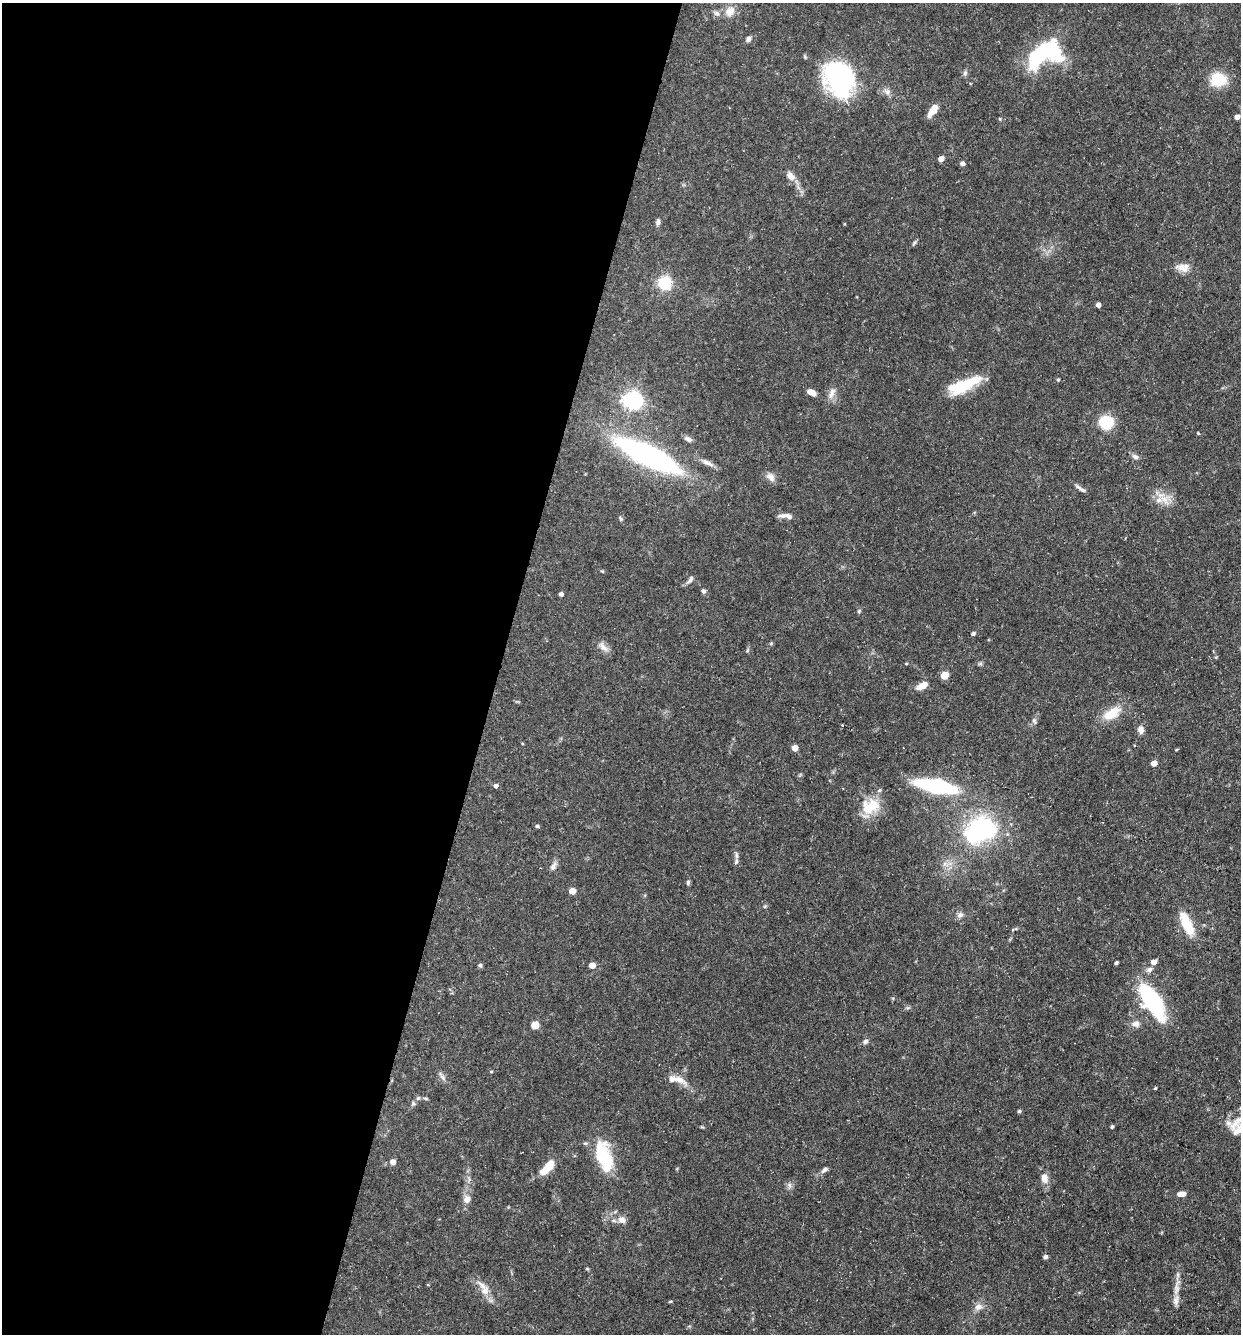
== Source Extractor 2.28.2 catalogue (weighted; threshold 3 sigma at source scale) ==
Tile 5 of 4 x 4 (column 1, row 2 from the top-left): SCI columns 258-1496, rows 2663-3994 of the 5340 x 5325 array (HDU 1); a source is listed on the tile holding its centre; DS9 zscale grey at full resolution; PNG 1243 x 1336 px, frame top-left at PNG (2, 3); no overlay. Shown black and unused: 40% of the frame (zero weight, under 3 of 5 exposures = <1% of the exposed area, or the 3 px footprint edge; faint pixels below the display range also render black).
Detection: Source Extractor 2.28.2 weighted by HDU 2 'WHT'; one run over the whole footprint, this tile lists its part. Background 0.0954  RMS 0.0044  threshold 0.0199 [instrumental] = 3 sigma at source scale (4.5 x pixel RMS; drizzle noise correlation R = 1.50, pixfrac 1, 0.05/0.05 arcsec/px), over >= 5 px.
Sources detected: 101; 3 inside a brighter object's white glare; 1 cosmic-ray / hot-pixel residue — not listed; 4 inside a brighter listed object's ellipse — not listed separately; the other 93 listed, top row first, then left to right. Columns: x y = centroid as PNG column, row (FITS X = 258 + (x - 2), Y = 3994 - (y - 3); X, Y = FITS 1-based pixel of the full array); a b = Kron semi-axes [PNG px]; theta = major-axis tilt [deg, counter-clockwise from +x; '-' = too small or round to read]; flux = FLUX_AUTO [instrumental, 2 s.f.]
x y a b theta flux
730 11 14 11 55 4.2
716 13 10 6 -34 1.5
748 39 7 6 - 1.4
1045 53 40 22 28 45
965 73 8 5 89 1
839 79 38 29 -65 57
1218 80 17 14 4 13
887 92 10 8 -23 2
933 110 15 6 56 5.4
1237 117 5 4 - 2.7
941 159 5 5 - 2.5
962 163 4 4 - 1.8
790 176 12 8 -56 3.1
658 222 9 5 82 1.3
914 243 8 4 54 0.74
1183 267 18 11 -4 4.2
664 283 6 6 - 71
1098 305 4 4 - 2.4
1058 380 4 3 - 0.54
967 384 37 11 27 16
811 392 8 5 -26 3.6
832 393 18 7 72 2.9
633 401 7 6 - 190
1106 422 12 11 - 16
1198 433 4 3 - 0.43
688 439 10 6 -24 1.7
648 456 47 13 -26 140
1135 457 10 6 -25 1.5
707 463 20 6 -27 2.8
770 477 14 9 -44 2.5
1079 487 14 4 -35 1.6
1164 500 17 8 -42 4.8
783 515 15 6 8 2.1
621 518 7 3 -71 0.66
602 571 5 4 - 0.43
690 580 13 5 55 1.4
703 591 5 5 - 1.1
561 594 4 4 - 1.3
859 611 6 4 48 0.55
973 634 5 4 - 1
603 647 17 8 -47 2.7
906 664 4 3 - 0.4
980 664 7 4 18 0.65
944 676 5 5 - 14
922 686 11 6 27 5.4
1112 713 25 12 31 9.3
1034 721 8 5 -68 0.97
1141 730 9 8 - 2.1
795 748 5 4 - 5.5
1154 763 5 4 - 4
495 786 5 4 - 1.5
936 786 29 10 -11 60
870 806 26 19 19 12
537 826 4 4 - 0.76
980 830 38 27 24 52
736 861 9 5 74 1.3
553 867 12 6 62 1.8
688 882 7 5 74 0.78
572 891 5 5 - 6.2
960 915 9 7 18 1.6
1187 924 32 11 -65 11
1153 962 5 5 - 3.2
1116 963 4 3 - 0.9
480 965 5 5 - 0.93
592 965 5 4 - 5
1149 969 9 6 16 1.6
1152 1002 42 16 -58 44
1136 1024 10 9 - 2.3
535 1025 5 5 - 13
865 1041 6 5 - 1.3
491 1072 4 3 - 0.41
442 1077 16 5 -56 1.6
679 1079 21 8 -28 4.4
1155 1088 4 3 - 0.39
418 1098 6 6 - 0.87
413 1103 6 4 -72 0.67
1019 1111 5 4 - 0.71
1112 1127 4 3 - 0.74
1237 1132 12 7 34 2
601 1154 37 20 -88 18
393 1162 5 5 - 3.2
549 1166 14 9 51 6.5
824 1170 10 5 33 1.5
1044 1178 11 8 -77 3.7
789 1185 7 6 - 1.3
1181 1194 8 5 5 3.7
467 1199 9 8 - 2.9
622 1220 11 8 -24 2.9
1045 1257 4 4 - 1.3
587 1269 5 3 - 0.44
482 1286 20 7 -42 3.8
1176 1300 17 8 75 3.2
978 1307 11 9 8 2.6